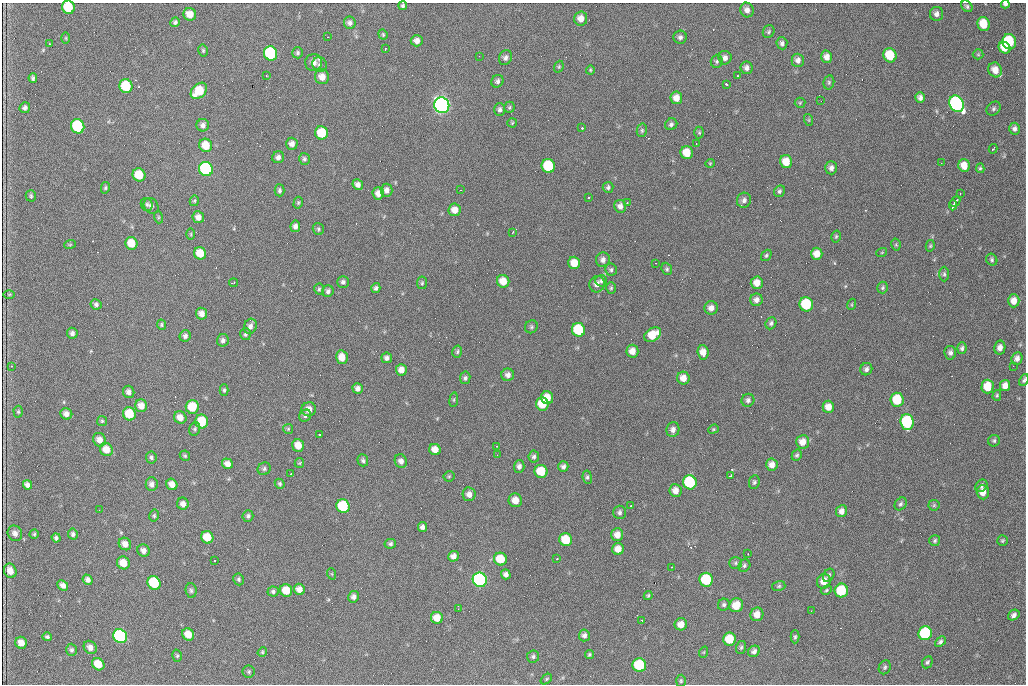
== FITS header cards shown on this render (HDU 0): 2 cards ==
NAXIS1  =                 1024 /fastest changing axis
NAXIS2  =                  682 /next to fastest changing axis

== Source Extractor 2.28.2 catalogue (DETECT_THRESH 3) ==
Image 1024 x 682 px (HDU 0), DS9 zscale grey, 1 PNG px = 1 image px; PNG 1028 x 686 px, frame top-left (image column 1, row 682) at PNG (2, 3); each listed source drawn as its Kron ellipse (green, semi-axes under 4 px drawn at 4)
Background 2260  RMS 32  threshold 96.6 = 3 sigma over >= 5 px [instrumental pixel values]
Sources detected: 325; all 325 listed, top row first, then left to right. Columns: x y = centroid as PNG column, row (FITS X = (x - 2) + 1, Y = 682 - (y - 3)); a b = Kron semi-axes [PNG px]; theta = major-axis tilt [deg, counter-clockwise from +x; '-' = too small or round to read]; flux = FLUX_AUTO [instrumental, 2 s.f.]
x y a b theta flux
1005 4 4 3 - 5.9e+03
403 6 4 4 - 4.2e+03
967 6 6 5 - 4.1e+03
68 7 7 6 - 8.1e+04
747 10 7 6 - 1.1e+04
190 14 6 6 - 2.3e+04
937 14 7 6 - 8.8e+03
581 18 7 6 - 1.7e+04
175 22 5 4 - 5.3e+03
350 23 6 6 - 6.9e+03
984 24 7 6 - 4.8e+04
769 32 6 5 - 4.0e+03
383 34 5 4 - 2.8e+03
328 37 2 2 - 1.1e+03
680 37 6 6 - 6.6e+03
66 38 5 3 - 2.3e+03
417 41 6 5 - 1.1e+04
1009 42 7 7 - 1.5e+05
782 43 6 5 - 6.3e+03
49 44 3 2 - 2.1e+03
1004 48 6 5 - 3.0e+04
385 49 3 2 - 2.0e+03
203 50 6 4 -76 3.2e+03
270 53 7 6 - 2.4e+05
298 53 5 5 - 3.9e+03
978 54 5 5 - 2.8e+03
890 55 7 6 - 6.7e+04
479 56 2 2 - 1.2e+03
827 57 6 5 - 1.3e+04
505 58 7 6 - 7.4e+03
725 58 7 6 - 9.6e+03
798 60 6 6 - 9.3e+03
717 61 6 6 - 4.6e+03
313 62 8 8 - 1.5e+04
320 65 7 7 - 6.1e+03
559 67 6 4 70 3.1e+03
746 68 6 6 - 8.6e+03
590 70 4 4 - 2.4e+03
995 70 7 6 - 2.2e+04
266 75 2 2 - 1.7e+03
738 76 3 2 - 4.2e+03
322 77 7 7 - 1.9e+04
33 78 5 4 - 4.4e+03
497 81 6 6 - 6.0e+03
829 82 7 5 78 3.7e+03
727 84 4 3 - 4.7e+03
126 86 7 6 - 1.0e+05
199 91 9 6 44 6.2e+04
920 97 5 5 - 7.5e+03
676 98 6 6 - 1.8e+04
821 101 2 2 - 1.0e+03
800 103 5 5 - 2.7e+03
956 104 8 7 - 5.9e+05
442 105 8 7 - 1.2e+06
509 107 6 5 - 3.3e+03
25 108 5 5 - 6.4e+03
500 109 6 5 - 5.7e+03
993 109 8 6 48 5.0e+03
809 120 6 4 -72 2.3e+03
512 123 5 4 - 2.6e+03
671 124 6 5 - 5.2e+03
203 125 6 6 - 7.5e+03
78 126 7 6 - 2.0e+05
582 128 3 3 - 3.5e+03
1014 129 6 5 - 6.4e+03
642 130 7 5 77 4.0e+03
321 133 6 6 - 6.5e+04
699 133 6 5 - 3.3e+03
292 144 6 6 - 1.1e+04
696 144 2 2 - 1.6e+03
206 145 7 6 - 3.9e+04
993 149 5 2 - 4.0e+03
687 153 6 6 - 3.7e+04
278 157 6 6 - 7.8e+03
304 159 6 5 - 4.6e+03
786 162 6 6 - 3.0e+04
710 163 5 4 - 2.4e+03
941 163 2 2 - 1.1e+03
548 166 7 6 - 1.3e+05
964 166 6 5 - 2.4e+04
831 168 6 6 - 8.4e+03
980 168 5 4 - 3.1e+03
206 169 7 6 - 3.6e+05
139 175 7 6 - 5.9e+04
358 184 5 5 - 8.7e+03
608 187 5 5 - 4.7e+03
105 188 6 4 76 3.3e+03
280 190 6 5 - 4.6e+03
386 190 6 6 - 9.9e+03
460 190 2 2 - 1.3e+03
779 191 6 5 - 4.5e+03
378 193 6 5 - 1.4e+04
960 194 3 2 - 2.2e+03
31 196 6 5 - 3.5e+03
588 197 3 2 - 6.6e+03
744 200 8 7 - 7.8e+03
194 201 5 4 - 2.8e+03
955 201 6 2 46 5.6e+03
298 203 6 4 75 2.8e+03
627 203 3 2 - 4.4e+03
147 204 6 6 - 5.2e+03
953 205 5 2 - 6.1e+03
151 206 8 7 - 8.6e+03
620 206 6 6 - 1.0e+04
455 210 6 6 - 1.8e+04
158 217 6 4 -72 2.8e+03
198 217 6 6 - 1.3e+04
295 226 5 4 - 8.0e+03
318 229 6 5 - 3.8e+03
513 232 3 3 - 1.5e+03
191 234 5 3 - 2.2e+03
836 236 6 4 74 3.1e+03
131 243 6 6 - 4.0e+04
70 244 6 3 19 2.4e+03
896 245 6 4 -78 2.9e+03
930 246 6 4 76 2.8e+03
882 252 5 3 - 2.0e+03
200 253 6 6 - 3.6e+04
817 254 6 5 - 1.9e+04
766 255 6 4 50 3.5e+03
603 260 7 7 - 8.4e+03
992 260 6 5 - 4.0e+03
574 263 6 6 - 3.0e+04
656 263 2 2 - 1.5e+03
667 269 6 5 - 4.0e+03
611 270 6 6 - 4.7e+03
944 274 7 5 90 4.3e+03
503 281 6 6 - 3.0e+04
601 281 6 5 - 4.9e+03
343 282 6 5 - 6.1e+03
233 283 4 2 - 2.1e+03
422 283 6 5 - 3.5e+03
757 283 6 6 - 1.8e+04
597 284 8 7 - 1.3e+04
376 288 5 4 - 5.5e+03
611 288 6 5 - 3.3e+03
883 288 6 5 - 3.8e+03
319 289 5 4 - 3.4e+03
328 291 6 5 - 5.8e+03
9 294 6 4 1 2.6e+03
756 300 6 6 - 9.3e+03
1014 301 6 6 - 1.8e+04
96 304 5 5 - 5.6e+03
806 304 7 6 - 1.2e+05
852 304 6 3 72 2.3e+03
711 308 6 6 - 1.3e+04
201 314 6 5 - 1.3e+04
771 323 6 5 - 4.6e+03
161 325 5 4 - 3.2e+03
250 326 8 6 69 8.8e+03
531 327 7 6 - 4.2e+03
578 330 7 6 - 1.2e+05
72 333 5 5 - 6.5e+03
245 334 6 5 - 4.1e+03
653 335 9 6 33 4.2e+04
185 336 6 5 - 6.5e+03
223 340 6 6 - 6.3e+03
962 348 6 4 86 4.5e+03
1000 348 7 5 79 1.2e+04
632 351 6 6 - 1.8e+04
457 352 6 4 75 3.6e+03
703 352 7 5 -86 1.8e+04
950 353 7 6 - 7.1e+03
342 357 7 5 -77 2.1e+04
387 358 5 5 - 7.0e+03
1017 358 6 5 - 9.3e+03
11 366 4 3 - 1.7e+03
1013 366 2 2 - 6.3e+03
866 369 6 6 - 7.0e+03
401 370 6 5 - 1.6e+04
508 375 6 6 - 8.9e+03
465 378 6 5 - 5.0e+03
683 378 6 6 - 1.8e+04
1024 380 6 4 64 3.9e+03
987 386 7 6 - 4.8e+04
1005 386 6 5 - 1.4e+04
358 388 5 5 - 9.0e+03
224 390 6 4 -90 3.7e+03
129 392 6 5 - 8.7e+03
997 395 5 4 - 3.0e+03
547 398 6 6 - 2.7e+04
454 400 7 4 82 2.3e+03
748 400 6 6 - 6.1e+03
897 400 7 6 - 7.9e+04
542 404 7 6 - 5.0e+04
141 406 6 6 - 1.7e+04
192 407 7 6 - 5.3e+04
828 407 6 6 - 1.8e+04
309 409 7 7 - 1.7e+04
18 412 6 4 -89 3.2e+03
66 414 6 5 - 1.1e+04
129 414 7 6 - 7.1e+04
305 416 6 5 - 5.2e+03
180 417 6 6 - 1.7e+04
102 421 5 5 - 3.1e+03
202 421 7 6 - 7.1e+04
907 422 8 6 -87 1.9e+05
195 429 7 5 75 4.4e+03
288 429 5 5 - 2.7e+03
713 429 5 4 - 2.8e+03
673 430 7 6 - 1.0e+04
319 434 3 3 - 3.5e+03
99 440 7 6 - 1.5e+04
994 441 6 5 - 3.9e+03
803 442 7 6 - 2.0e+04
298 445 6 5 - 2.5e+04
496 446 2 2 - 1.2e+03
435 449 6 5 - 1.9e+04
106 450 7 6 - 2.4e+04
497 455 2 2 - 9.8e+02
797 455 6 4 60 4.1e+03
185 456 5 5 - 3.4e+03
151 457 6 5 - 4.3e+03
534 457 6 5 - 5.3e+03
363 460 6 5 - 4.6e+03
401 461 7 6 - 9.6e+03
299 463 5 4 - 2.3e+03
227 464 6 5 - 1.3e+04
772 465 6 5 - 1.4e+04
519 466 6 5 - 7.7e+03
563 466 5 5 - 6.4e+03
264 469 7 6 - 5.0e+03
541 471 6 6 - 5.9e+04
291 474 4 2 - 2.6e+03
449 476 5 5 - 2.8e+03
731 476 4 2 - 3.5e+03
587 477 6 4 -82 4.0e+03
690 482 7 6 - 1.7e+05
754 482 7 5 80 4.5e+03
152 484 7 6 - 8.5e+03
172 484 6 5 - 1.5e+04
280 484 5 4 - 3.6e+03
27 485 5 4 - 7.9e+03
981 486 7 5 53 5.8e+03
675 490 6 6 - 1.4e+04
983 492 7 6 - 2.0e+04
469 494 7 6 - 1.2e+04
515 500 7 6 - 2.1e+04
183 504 6 6 - 1.1e+04
901 504 7 5 49 4.6e+03
934 505 5 5 - 3.2e+03
343 506 7 6 - 1.2e+05
630 506 3 2 - 4.7e+03
99 510 2 2 - 1.2e+03
842 511 6 5 - 1.0e+04
619 512 7 6 - 5.7e+03
154 516 6 4 77 3.5e+03
248 516 6 5 - 4.9e+03
422 527 5 4 - 7.1e+03
15 533 8 7 - 1.1e+04
34 534 4 4 - 2.8e+03
73 534 5 5 - 5.2e+03
617 535 6 6 - 1.6e+04
207 537 6 6 - 4.1e+04
56 538 5 4 - 4.8e+03
566 540 6 6 - 6.0e+04
935 541 6 5 - 3.9e+03
1002 541 5 5 - 2.9e+03
125 544 6 6 - 1.4e+04
390 544 6 5 - 4.8e+03
618 549 6 5 - 1.9e+04
143 550 6 6 - 9.0e+03
748 554 3 2 - 1.7e+03
453 556 5 5 - 1.1e+04
500 559 6 6 - 5.1e+04
557 559 3 2 - 5.9e+03
214 561 3 2 - 2.8e+03
123 563 6 6 - 2.8e+04
736 563 6 5 - 4.3e+03
744 566 6 5 - 4.3e+03
671 567 3 2 - 3.4e+03
10 571 7 6 - 2.0e+04
332 574 6 3 -71 2.2e+03
506 574 5 4 - 8.4e+03
829 575 7 5 58 4.7e+03
238 579 6 5 - 4.4e+03
88 580 5 4 - 8.1e+03
480 580 7 7 - 5.8e+05
706 580 7 6 - 1.1e+05
824 581 7 6 - 2.1e+04
154 583 7 6 - 1.1e+05
63 585 6 5 - 1.1e+04
779 586 6 5 - 3.4e+03
299 589 6 5 - 1.5e+04
286 590 6 6 - 3.5e+04
826 590 6 4 25 2.9e+03
191 591 7 5 -87 5.0e+03
273 591 5 5 - 4.4e+03
841 591 7 6 - 9.1e+04
648 595 5 3 - 2.7e+03
354 597 6 5 - 8.3e+03
724 605 6 5 - 5.1e+03
736 605 7 6 - 3.2e+04
458 609 3 3 - 9.9e+02
811 611 3 2 - 2.2e+03
757 614 7 6 - 1.8e+04
1014 615 6 5 - 7.4e+03
437 618 6 6 - 2.6e+04
642 620 3 2 - 2.8e+03
681 624 6 6 - 1.8e+04
925 633 7 6 - 1.9e+05
188 634 6 5 - 2.9e+04
584 635 6 5 - 6.9e+03
120 636 7 6 - 3.9e+05
47 637 5 4 - 4.2e+03
795 637 6 4 89 3.4e+03
729 639 6 6 - 5.4e+04
940 642 6 4 41 4.7e+03
21 643 6 6 - 1.6e+04
90 647 7 6 - 1.2e+04
741 647 6 5 - 3.8e+03
71 650 6 5 - 4.7e+03
754 651 6 5 - 7.0e+03
262 652 5 4 - 2.8e+03
704 652 6 3 71 2.3e+03
589 655 5 4 - 3.4e+03
177 656 6 4 -75 3.3e+03
533 656 6 6 - 4.5e+03
927 662 6 5 - 4.3e+03
98 664 6 5 - 3.9e+04
639 665 7 6 - 1.2e+05
885 667 7 6 - 4.4e+03
249 672 6 6 - 3.8e+03
546 679 6 4 39 3.1e+03
681 681 6 5 - 3.3e+03
At the frame edge (FLAGS 8, measured only in part): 3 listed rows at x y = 1005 4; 68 7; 1024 380